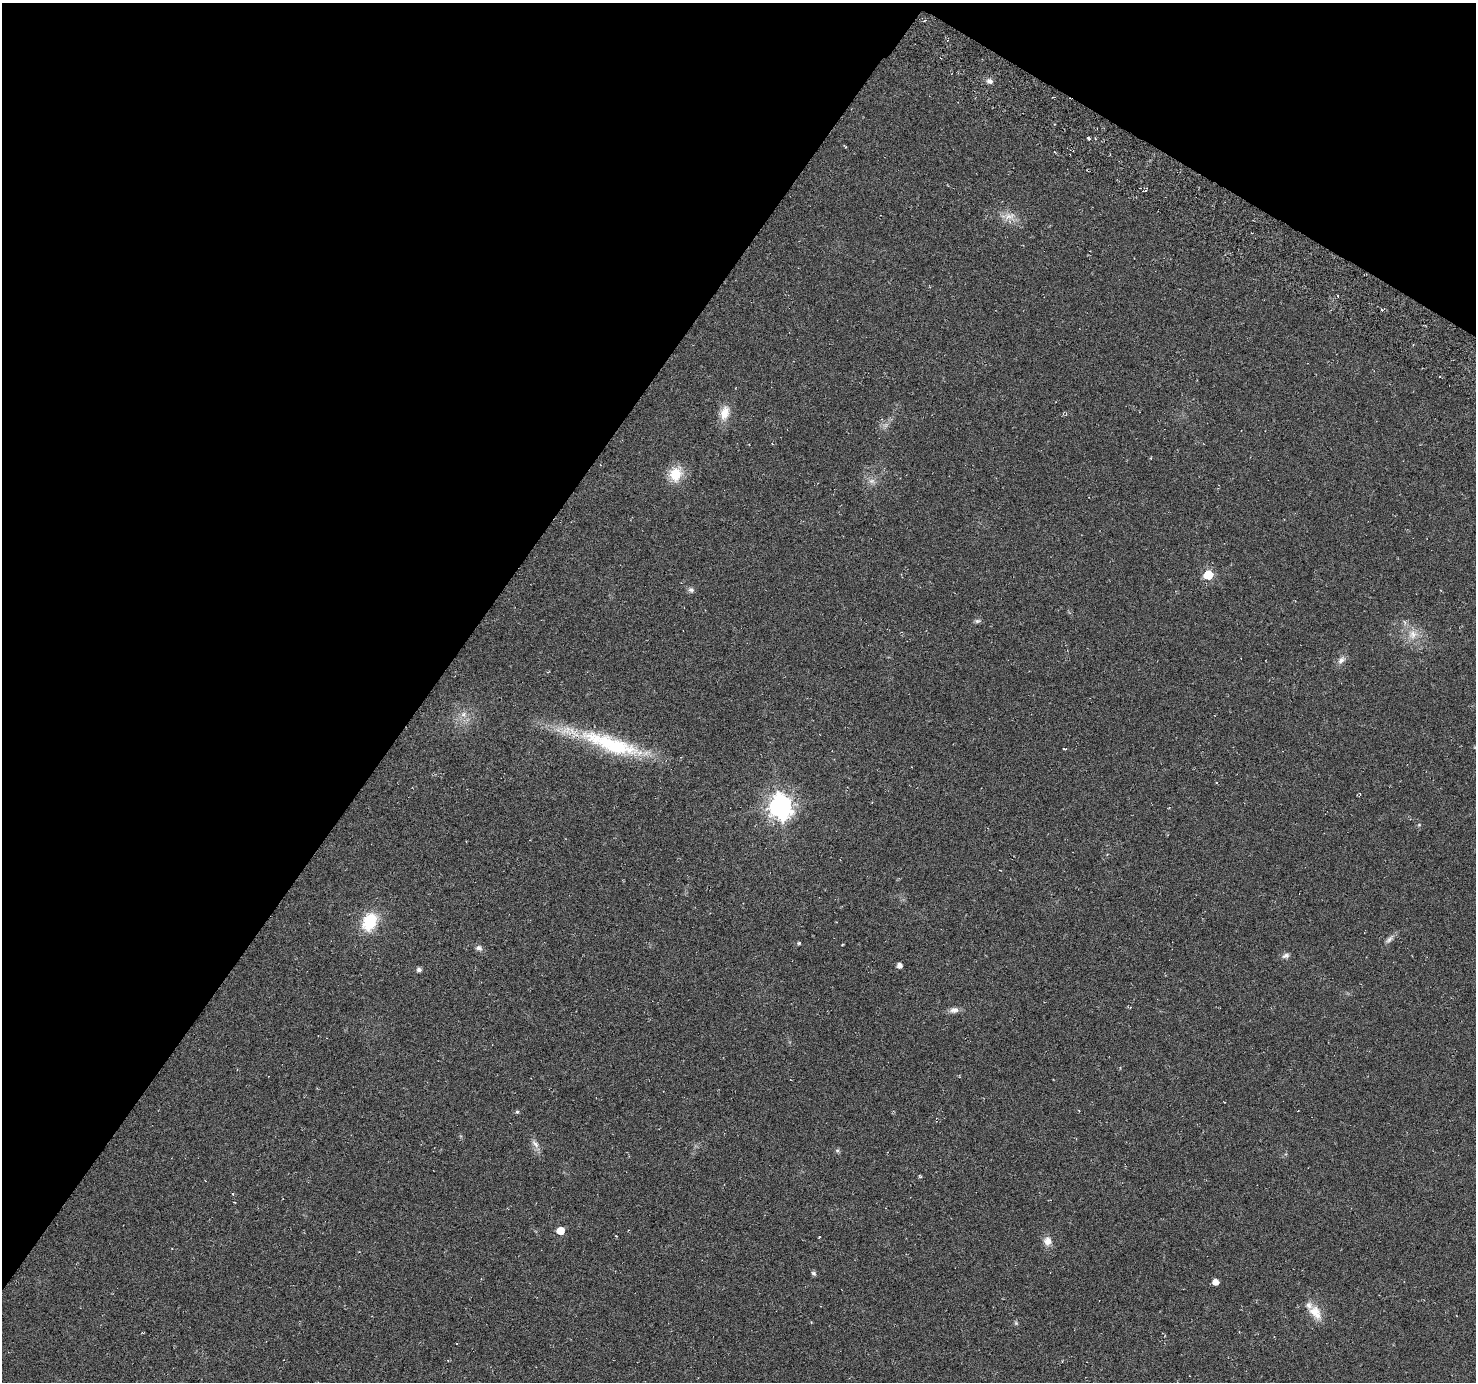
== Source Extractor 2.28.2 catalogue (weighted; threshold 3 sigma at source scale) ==
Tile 2 of 4 x 4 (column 2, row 1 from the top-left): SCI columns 1509-2982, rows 4379-5758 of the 5972 x 6063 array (HDU 1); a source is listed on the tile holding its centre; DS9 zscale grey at full resolution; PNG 1478 x 1384 px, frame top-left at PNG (2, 3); no overlay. Shown black and unused: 34% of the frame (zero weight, under 3 of 6 exposures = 3% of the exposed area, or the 3 px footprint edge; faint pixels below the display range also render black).
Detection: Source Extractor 2.28.2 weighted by HDU 2 'WHT'; one run over the whole footprint, this tile lists its part. Background -0.00391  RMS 0.0056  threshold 0.0231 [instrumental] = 3 sigma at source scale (4.09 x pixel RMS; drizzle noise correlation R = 1.36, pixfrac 0.8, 0.0396/0.0396 arcsec/px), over >= 5 px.
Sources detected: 37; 1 too faint to see at this stretch — not listed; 2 inside a brighter listed object's ellipse — not listed separately; the other 34 listed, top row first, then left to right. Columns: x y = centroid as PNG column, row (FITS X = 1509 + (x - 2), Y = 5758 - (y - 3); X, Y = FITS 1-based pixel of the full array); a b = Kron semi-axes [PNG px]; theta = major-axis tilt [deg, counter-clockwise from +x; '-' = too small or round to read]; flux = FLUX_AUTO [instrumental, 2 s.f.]
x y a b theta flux
989 81 9 7 -13 1.9
1089 138 4 3 - 0.96
1009 216 18 10 13 4.8
725 413 20 12 75 7
1151 458 4 3 - 0.35
675 474 16 14 82 12
1208 575 6 5 - 24
691 590 8 6 -23 1.4
977 621 8 6 14 1.1
1413 634 14 12 30 6.1
1341 660 11 7 39 2.5
464 714 8 8 - 2.4
611 744 87 19 -19 50
1064 749 6 2 -11 0.41
780 807 9 8 - 380
369 923 28 16 54 16
1389 939 14 5 46 2.1
799 943 5 4 - 0.72
843 944 3 2 - 0.39
479 948 8 7 - 1.7
1286 956 10 6 21 1.7
899 965 4 4 - 2.8
419 970 5 5 - 1.7
954 1010 12 8 6 2.6
517 1112 5 4 - 0.81
535 1144 15 6 -54 2.6
837 1150 6 4 0 0.78
233 1194 4 3 - 0.52
560 1231 5 5 - 9.8
1047 1241 12 10 -83 3.9
813 1273 6 5 - 1.1
1215 1282 5 5 - 4
1315 1312 22 13 -50 7.6
1016 1323 5 5 - 0.69